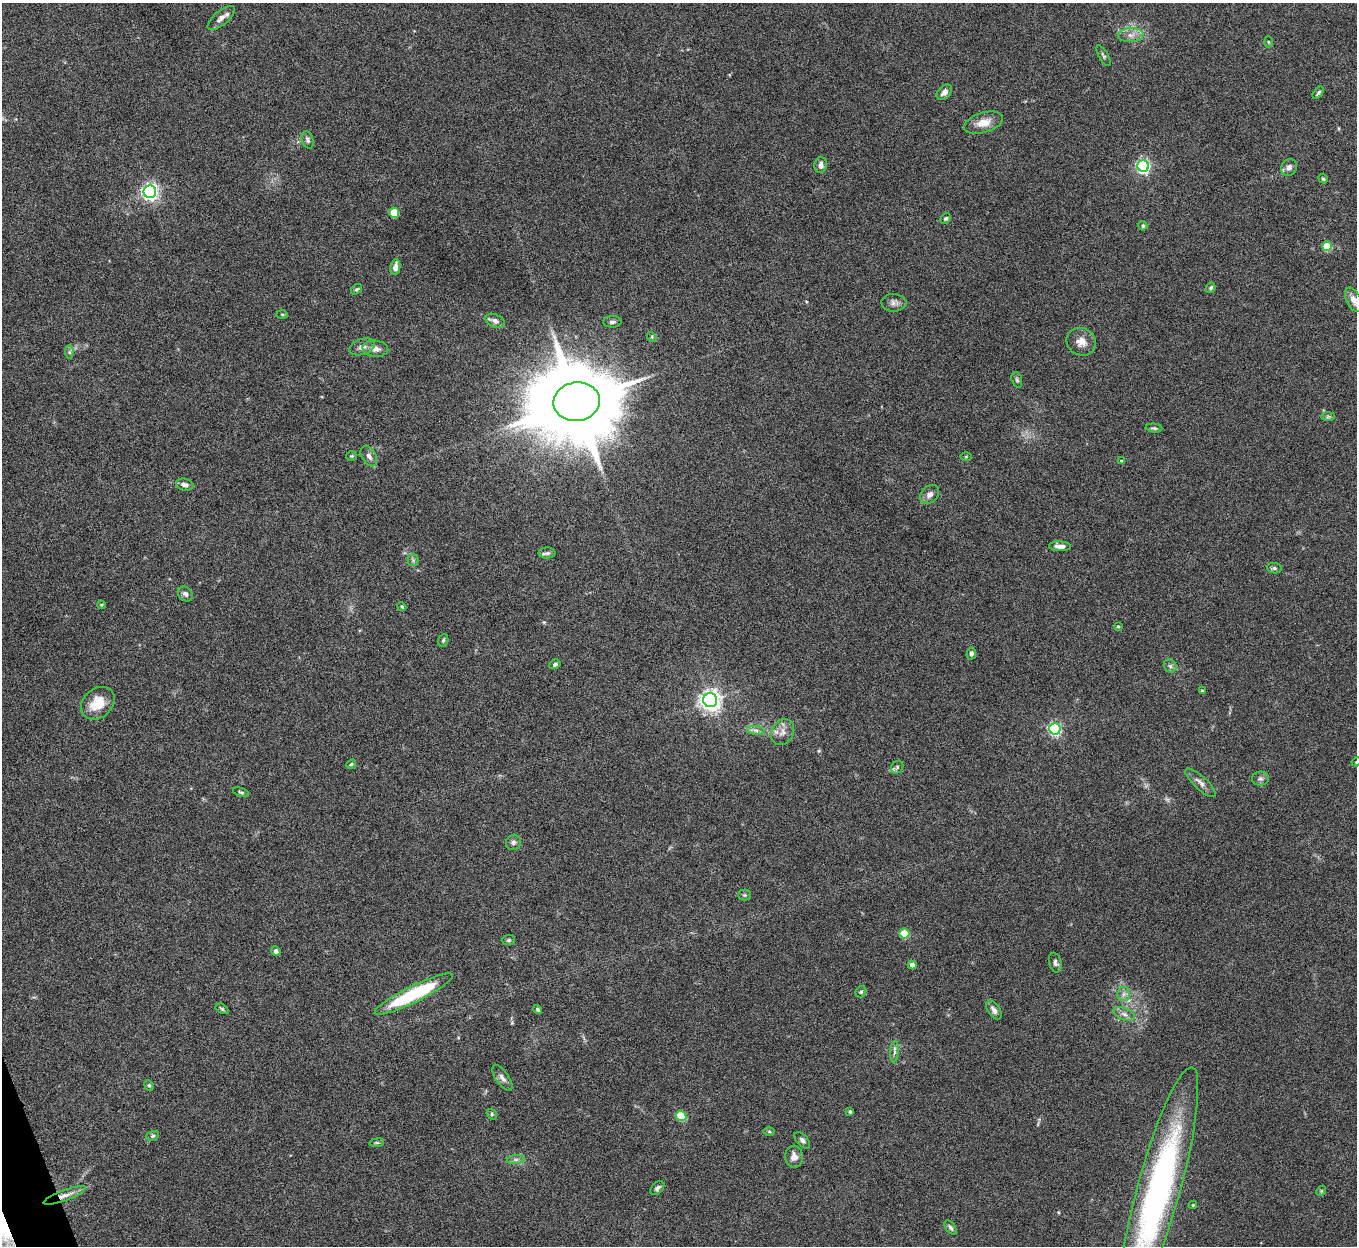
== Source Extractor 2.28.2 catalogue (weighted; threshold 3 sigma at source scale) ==
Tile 7 of 4 x 4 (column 3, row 2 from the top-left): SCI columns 2710-4064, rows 2640-3883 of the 5422 x 5403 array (HDU 1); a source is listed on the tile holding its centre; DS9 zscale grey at full resolution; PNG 1359 x 1248 px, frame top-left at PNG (2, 3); each listed source drawn as its Kron ellipse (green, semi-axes under 4 px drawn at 4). Shown black and unused: <1% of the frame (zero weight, under 5 of 10 exposures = <1% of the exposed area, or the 3 px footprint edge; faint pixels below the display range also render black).
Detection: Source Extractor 2.28.2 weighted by HDU 2 'WHT'; one run over the whole footprint, this tile lists its part. Background 0.145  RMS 0.0057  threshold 0.0235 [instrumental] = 3 sigma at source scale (4.09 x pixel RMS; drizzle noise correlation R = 1.36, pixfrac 0.8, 0.05/0.05 arcsec/px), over >= 5 px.
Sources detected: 99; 2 too faint to see at this stretch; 1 inside a brighter object's white glare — neither listed nor drawn; the other 96 listed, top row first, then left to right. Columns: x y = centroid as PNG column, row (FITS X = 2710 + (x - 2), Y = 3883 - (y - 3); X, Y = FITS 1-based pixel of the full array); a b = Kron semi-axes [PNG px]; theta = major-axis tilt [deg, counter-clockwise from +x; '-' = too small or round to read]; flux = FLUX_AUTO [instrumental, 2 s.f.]
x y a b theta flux
221 18 17 6 39 3.1
1131 35 13 7 3 3.3
1268 42 5 3 - 0.51
1103 56 12 4 -59 1.1
944 92 9 6 46 2.3
1318 93 7 3 52 0.86
984 123 20 10 17 6.6
308 140 9 6 -72 1.4
821 165 8 6 88 2.3
1143 166 6 5 - 110
1289 168 8 7 - 2.3
1323 179 5 4 - 0.87
150 192 6 6 - 190
394 213 5 5 - 18
946 218 6 5 - 1
1143 226 4 4 - 1
1327 246 5 5 - 20
395 267 8 5 82 3.4
1211 288 5 4 - 1.1
356 289 6 4 38 0.83
1353 300 13 7 -65 3.9
894 303 12 8 -2 2.5
282 314 6 4 -2 0.72
495 321 10 6 -25 2.4
612 322 9 5 0 1.5
652 337 5 4 - 0.66
1081 342 15 13 -24 5.4
362 347 13 7 20 2.8
375 349 13 8 -4 3.2
69 352 7 4 -90 1
1017 380 8 5 -70 0.98
577 402 23 19 8 8500
1328 417 7 4 1 0.9
1154 428 8 4 -6 0.99
352 456 5 4 - 0.68
369 456 11 7 -59 2.5
966 457 5 4 - 0.52
1121 461 4 3 - 0.67
185 485 9 6 -13 2.2
930 494 11 8 43 2.9
1060 546 11 5 -2 2.9
547 553 8 5 1 1.3
413 560 5 5 - 1.1
1274 568 7 5 -9 1.2
185 594 8 6 -44 1.7
101 605 4 4 - 0.53
402 607 4 3 - 0.5
1118 626 4 3 - 0.57
443 640 6 5 - 0.82
971 653 6 4 77 1.2
555 664 6 4 29 1.2
1170 666 7 5 -47 1.3
1202 691 4 3 - 0.52
710 700 7 7 - 330
98 703 18 14 42 11
1055 729 6 5 - 91
756 730 9 4 -8 1.6
783 732 14 10 60 4.1
1356 762 5 4 - 0.5
351 764 5 4 - 0.77
897 767 7 5 49 1.1
1260 779 8 7 - 1.5
1201 783 20 6 -43 2.9
241 792 8 3 -17 0.85
513 842 8 7 - 1.5
744 895 6 5 - 0.88
904 934 5 5 - 22
508 940 7 5 1 1.1
276 951 5 4 - 2.2
1055 963 10 6 -76 1.6
912 965 4 4 - 2.1
861 992 6 5 - 0.78
414 994 43 8 26 44
1124 994 7 6 - 1.8
222 1009 7 4 -31 0.83
538 1009 5 3 - 0.96
994 1010 11 6 -57 2.6
1124 1014 11 6 -19 2.4
895 1052 11 4 85 1.7
502 1078 15 6 -56 2.5
149 1085 5 4 - 0.74
850 1112 3 3 - 1
492 1114 5 5 - 0.82
681 1116 5 5 - 15
769 1131 5 4 - 0.62
153 1136 6 5 - 0.88
802 1140 10 5 -47 1.6
377 1143 7 3 8 0.71
794 1157 11 8 -86 3.5
516 1160 9 4 8 1.4
657 1188 8 5 45 1.6
1158 1191 128 21 75 190
1321 1191 5 4 - 0.65
65 1195 22 5 20 4.1
1193 1205 4 4 - 0.56
950 1227 8 4 -54 1.2
Overlapping masked pixels (flux is a lower limit): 1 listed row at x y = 65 1195
Isophote crosses this tile's border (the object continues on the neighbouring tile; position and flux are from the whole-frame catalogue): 2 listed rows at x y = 1356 762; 1158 1191